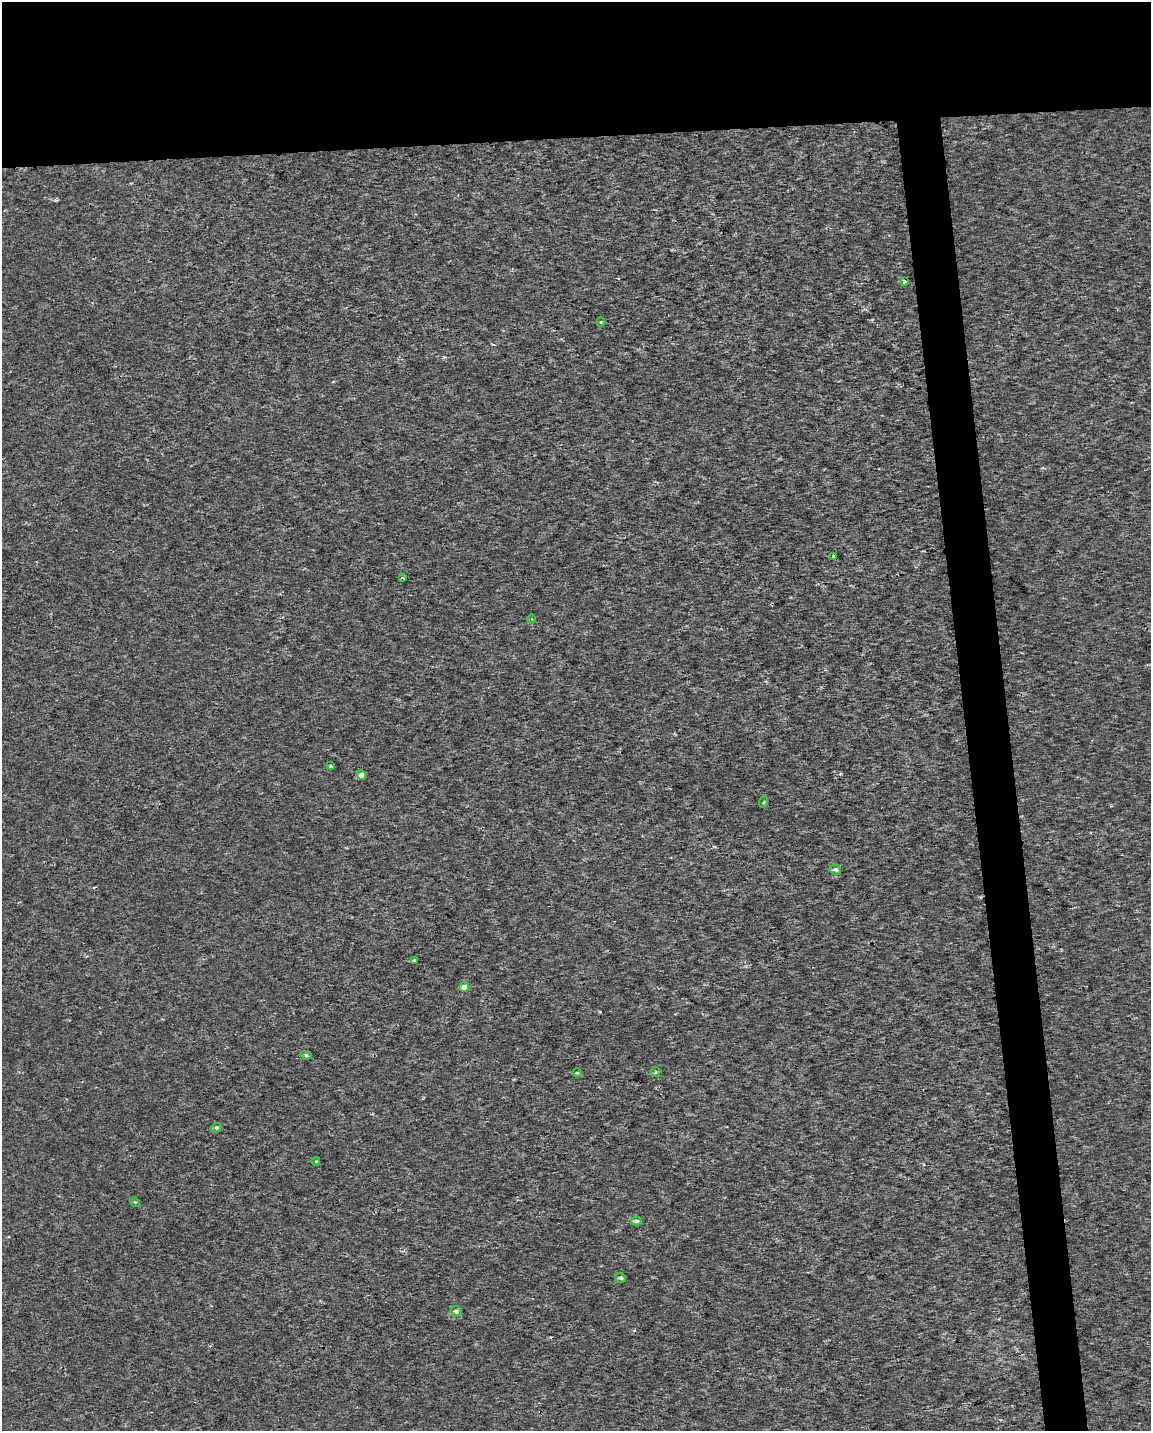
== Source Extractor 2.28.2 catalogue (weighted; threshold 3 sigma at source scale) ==
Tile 2 of 4 x 3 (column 2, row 1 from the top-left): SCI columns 1150-2298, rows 2910-4338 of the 4595 x 4347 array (HDU 1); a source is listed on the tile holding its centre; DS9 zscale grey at full resolution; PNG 1153 x 1433 px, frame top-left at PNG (2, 2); each listed source drawn as its Kron ellipse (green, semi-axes under 4 px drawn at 4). Shown black and unused: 13% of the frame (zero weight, under 2 of 3 exposures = <1% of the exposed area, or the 3 px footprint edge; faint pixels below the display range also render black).
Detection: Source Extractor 2.28.2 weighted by HDU 2 'WHT'; one run over the whole footprint, this tile lists its part. Background 5.72e-04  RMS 0.0029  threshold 0.013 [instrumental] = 3 sigma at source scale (4.5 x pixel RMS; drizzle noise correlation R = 1.50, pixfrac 1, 0.0396/0.0396 arcsec/px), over >= 5 px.
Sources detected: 20; all 20 listed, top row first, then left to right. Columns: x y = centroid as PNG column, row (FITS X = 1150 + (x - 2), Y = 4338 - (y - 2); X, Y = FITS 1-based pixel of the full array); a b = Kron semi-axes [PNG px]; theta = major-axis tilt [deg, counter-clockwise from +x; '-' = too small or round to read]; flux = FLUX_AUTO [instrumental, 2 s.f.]
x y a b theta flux
904 282 3 3 - 2.1
601 322 4 4 - 0.29
833 556 4 3 - 2.2
402 578 3 3 - 0.86
532 619 4 3 - 0.24
331 766 3 3 - 0.73
362 775 5 4 - 2.3
764 802 6 3 71 0.29
836 869 5 5 - 0.72
414 961 4 3 - 0.41
464 987 5 4 - 2.1
306 1055 5 4 - 0.56
656 1072 5 4 - 0.35
577 1073 5 3 - 0.3
216 1128 5 4 - 0.6
316 1161 4 3 - 0.22
135 1202 5 4 - 0.35
636 1221 5 4 - 0.87
621 1278 5 5 - 0.73
456 1311 5 5 - 0.86